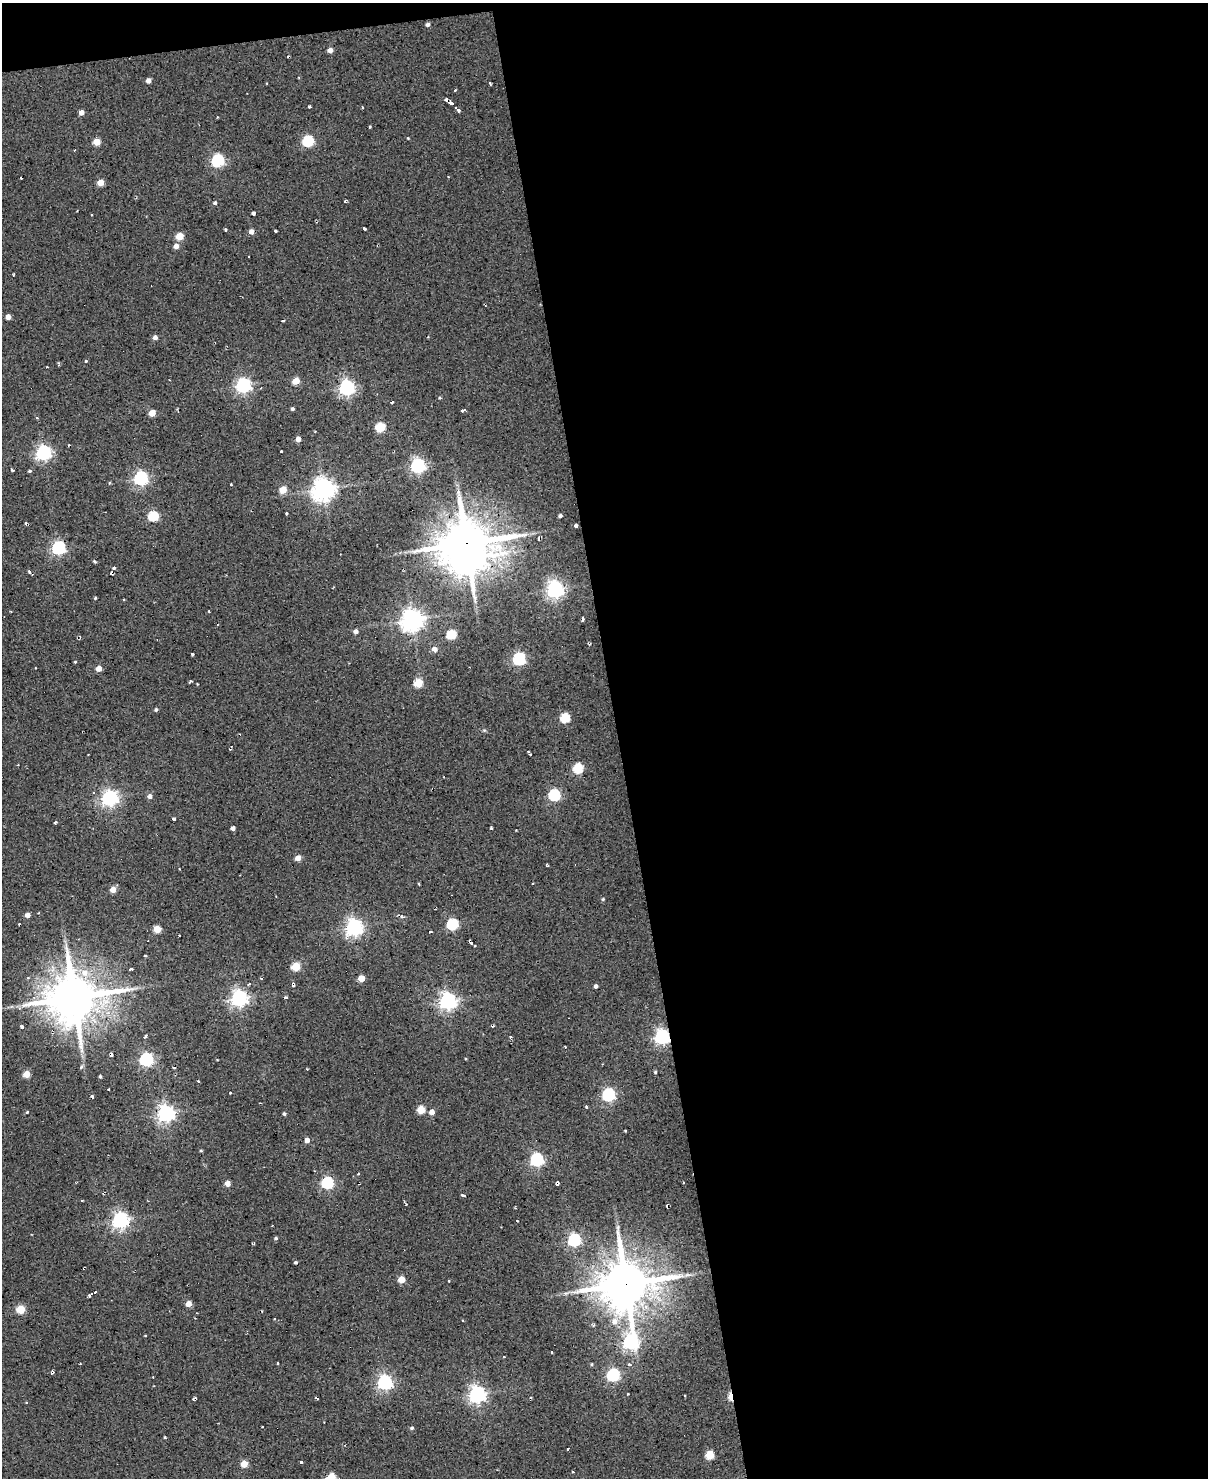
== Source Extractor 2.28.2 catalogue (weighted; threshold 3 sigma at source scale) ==
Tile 4 of 4 x 3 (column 4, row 1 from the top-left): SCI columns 3620-4825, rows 3195-4670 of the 4825 x 4803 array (HDU 1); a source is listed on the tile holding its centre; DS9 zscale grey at full resolution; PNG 1210 x 1480 px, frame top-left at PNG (2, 3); no overlay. Shown black and unused: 50% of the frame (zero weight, under 2 of 3 exposures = <1% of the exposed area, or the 3 px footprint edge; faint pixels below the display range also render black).
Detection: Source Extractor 2.28.2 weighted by HDU 2 'WHT'; one run over the whole footprint, this tile lists its part. Background 0.0779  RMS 0.12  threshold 0.537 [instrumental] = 3 sigma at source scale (4.5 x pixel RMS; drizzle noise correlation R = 1.50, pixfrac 1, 0.05/0.05 arcsec/px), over >= 5 px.
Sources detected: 169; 4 cosmic-ray / hot-pixel residue — not listed; the other 165 listed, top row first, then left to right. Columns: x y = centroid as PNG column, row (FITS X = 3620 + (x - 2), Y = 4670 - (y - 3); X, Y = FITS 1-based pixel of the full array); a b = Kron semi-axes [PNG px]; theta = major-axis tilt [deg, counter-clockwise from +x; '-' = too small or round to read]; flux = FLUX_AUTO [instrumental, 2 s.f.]
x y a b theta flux
428 24 4 4 - 33
330 50 4 4 - 71
148 80 4 4 - 54
490 83 4 2 - 14
455 90 3 2 - 25
451 103 6 3 -31 78
309 107 3 2 - 15
362 107 3 2 - 11
81 112 4 4 - 66
370 127 3 2 - 14
308 141 6 5 - 1000
97 142 5 4 - 220
218 161 6 5 - 1800
100 182 4 4 - 160
345 201 3 2 - 24
215 203 4 4 - 22
253 214 7 3 -43 17
91 215 3 2 - 8.8
365 229 4 3 - 28
251 231 5 4 - 60
275 231 3 2 - 11
179 236 5 4 - 260
176 246 5 4 - 83
8 317 4 4 - 80
283 321 4 2 - 13
155 337 5 5 - 47
86 361 4 4 - 11
296 381 5 4 - 210
244 385 6 6 - 3000
347 387 6 6 - 3300
440 398 4 3 - 11
392 402 3 2 - 20
292 409 4 3 - 21
463 410 5 3 - 43
152 413 5 4 - 150
37 418 3 3 - 14
380 427 5 5 - 600
298 439 4 4 - 81
281 451 3 3 - 18
44 452 6 6 - 3000
418 465 6 6 - 2800
12 470 4 2 - 14
29 471 4 3 - 20
141 478 6 6 - 2500
231 484 3 2 - 10
323 489 7 7 - 8900
283 490 5 4 - 210
286 514 3 2 - 14
153 516 5 5 - 740
560 516 3 3 - 25
576 526 5 3 - 16
538 538 5 3 - 18
466 543 17 13 8 47000
58 547 6 6 - 2400
469 558 12 10 87 12000
95 562 5 3 - 14
113 568 5 4 - 23
29 571 4 3 - 24
555 589 6 6 - 4600
95 598 4 3 - 11
582 619 4 3 - 31
412 620 7 7 - 8800
356 631 5 4 - 48
451 634 5 5 - 530
434 649 5 5 - 67
192 654 3 3 - 25
519 659 6 6 - 1600
75 662 3 3 - 9.4
99 668 4 4 - 110
418 683 5 5 - 420
156 709 4 4 - 19
565 718 5 5 - 560
88 754 2 2 - 10
578 768 5 5 - 690
554 795 6 5 - 1300
150 796 6 5 - 39
110 798 6 6 - 4000
173 819 3 3 - 21
55 823 3 3 - 17
233 828 4 4 - 37
491 828 3 2 - 20
298 858 4 4 - 96
547 865 4 3 - 12
113 889 5 4 - 120
603 899 4 3 - 13
27 915 4 4 - 56
452 924 6 5 - 1100
354 927 6 6 - 4500
157 929 5 5 - 230
430 931 3 2 - 16
471 942 4 3 - 34
145 956 3 2 - 11
296 966 5 5 - 420
131 969 4 2 - 15
85 973 10 9 - 120
361 978 5 4 - 180
249 984 5 3 - 13
596 986 4 3 - 26
286 997 4 3 - 17
74 998 16 15 - 46000
239 998 6 6 - 4100
448 1001 6 6 - 4600
22 1027 4 3 - 42
145 1037 5 3 - 18
662 1037 6 6 - 3200
565 1046 3 2 - 10
111 1055 5 3 - 21
146 1059 6 6 - 2300
81 1067 6 4 45 16
173 1068 3 2 - 17
655 1072 4 4 - 12
26 1074 5 4 - 200
100 1076 3 3 - 14
198 1081 3 3 - 9.3
230 1092 3 2 - 12
608 1095 6 6 - 1900
92 1096 4 3 - 18
586 1107 3 2 - 18
421 1110 5 5 - 300
27 1112 4 3 - 11
432 1112 5 5 - 75
166 1113 6 6 - 4500
284 1114 4 4 - 20
307 1140 4 4 - 84
201 1151 4 3 - 11
537 1159 6 6 - 2100
327 1182 5 5 - 1400
227 1183 4 4 - 110
557 1183 4 3 - 24
683 1183 3 2 - 8.7
463 1195 5 2 - 16
667 1206 4 2 - 23
120 1220 6 6 - 4000
276 1238 4 4 - 18
574 1240 6 6 - 1700
296 1262 3 3 - 18
401 1279 4 4 - 190
449 1281 3 3 - 13
626 1284 16 14 16 47000
95 1292 3 2 - 30
188 1304 4 4 - 110
21 1309 5 5 - 410
614 1321 9 9 - 86
145 1336 3 2 - 9.7
630 1342 8 6 81 3300
552 1352 3 2 - 10
504 1357 4 2 - 7.9
277 1363 3 3 - 22
592 1364 4 3 - 12
629 1364 5 4 - 22
53 1372 3 3 - 24
613 1375 6 6 - 1800
385 1382 6 6 - 2900
477 1394 6 6 - 4400
628 1394 2 2 - 9.4
731 1396 7 4 -88 240
317 1399 4 2 - 19
26 1402 3 2 - 11
412 1428 4 4 - 20
568 1449 3 2 - 14
709 1455 5 5 - 400
301 1462 3 3 - 27
244 1464 5 5 - 220
573 1472 3 2 - 15
331 1477 6 5 - 350
Overlapping masked pixels (flux is a lower limit): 4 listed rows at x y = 466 543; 662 1037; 626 1284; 731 1396
Isophote crosses this tile's border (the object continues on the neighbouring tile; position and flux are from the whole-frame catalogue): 1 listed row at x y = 331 1477